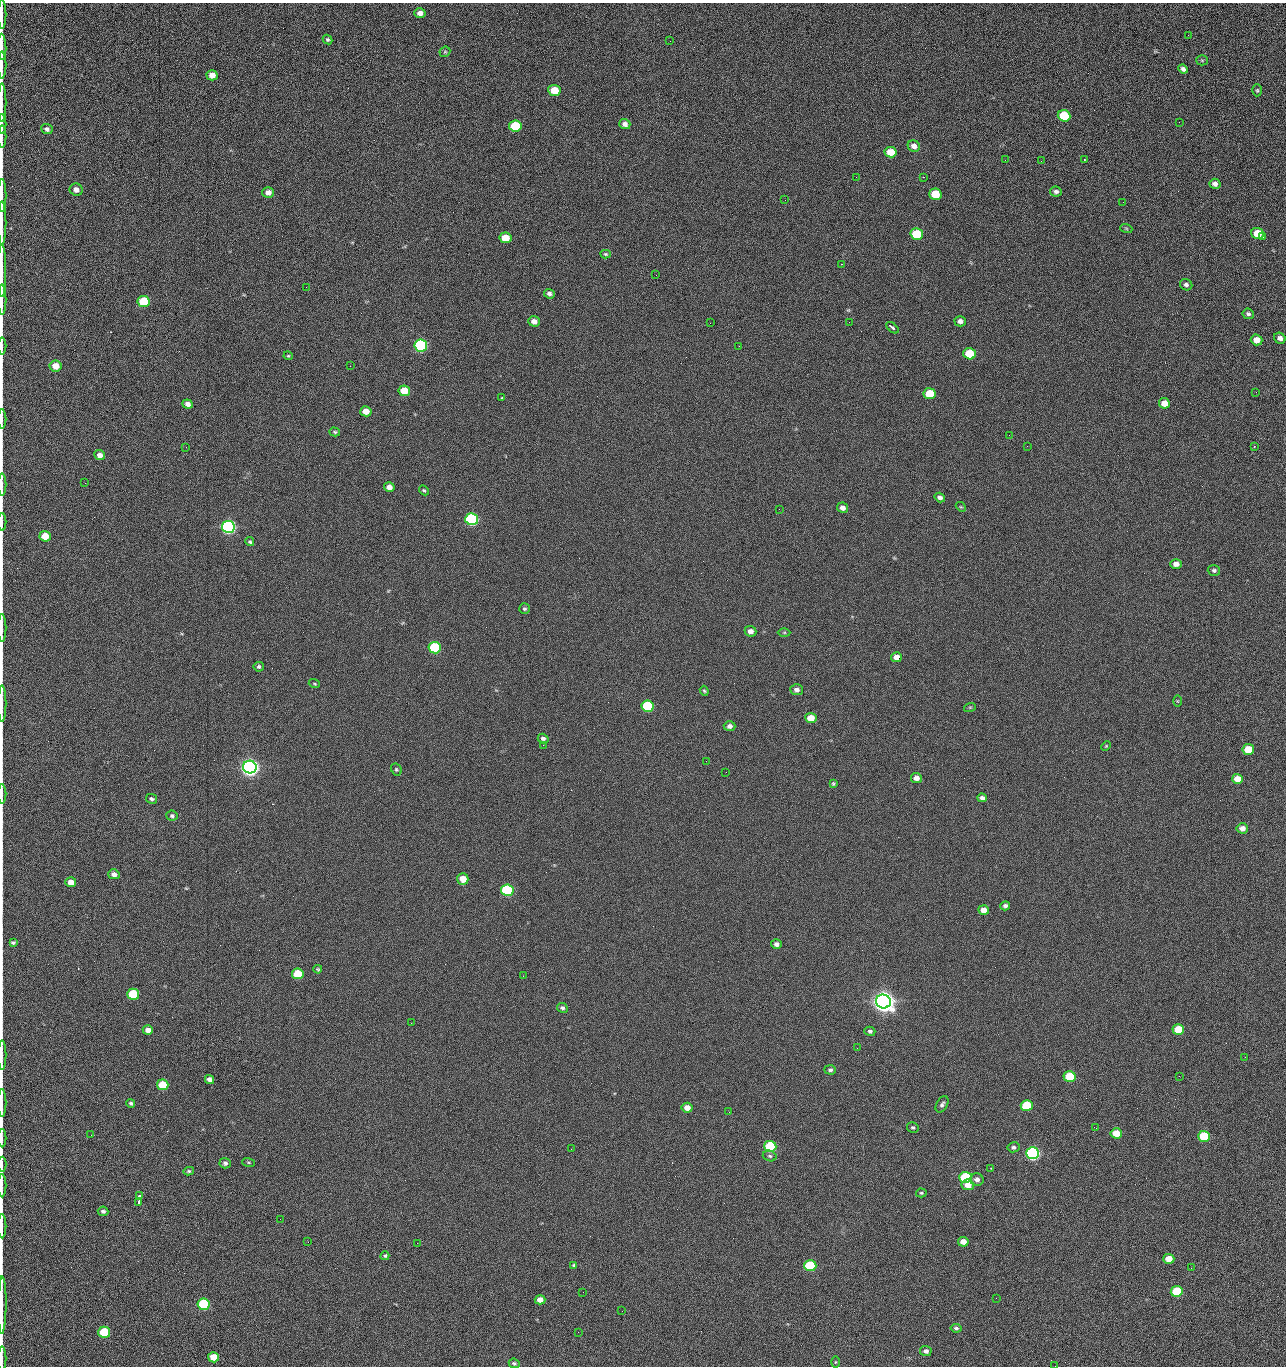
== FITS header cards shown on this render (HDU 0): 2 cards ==
NAXIS1  =                 1284 /fastest changing axis
NAXIS2  =                 1364 /next to fastest changing axis

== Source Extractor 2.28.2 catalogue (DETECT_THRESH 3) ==
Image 1284 x 1364 px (HDU 0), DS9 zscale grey, 1 PNG px = 1 image px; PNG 1288 x 1368 px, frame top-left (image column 1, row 1364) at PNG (2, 3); each listed source drawn as its Kron ellipse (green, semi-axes under 4 px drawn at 4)
Background 126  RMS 15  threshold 43.6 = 3 sigma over >= 5 px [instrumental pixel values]
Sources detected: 209; all 209 listed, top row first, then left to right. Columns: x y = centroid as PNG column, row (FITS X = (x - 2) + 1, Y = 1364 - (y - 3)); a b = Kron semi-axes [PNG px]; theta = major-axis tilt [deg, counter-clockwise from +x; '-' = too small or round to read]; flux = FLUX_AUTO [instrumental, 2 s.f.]
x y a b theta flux
420 13 5 4 - 4.8e+03
2 15 14 2 90 2.6e+03
1188 35 3 2 - 1.6e+03
328 39 5 4 - 1.6e+03
670 41 2 2 - 2.3e+03
2 47 13 2 -88 2.7e+03
445 52 6 5 - 1.4e+03
1202 60 5 5 - 1.4e+03
2 65 13 2 90 2.6e+03
1183 69 5 4 - 2.9e+03
212 75 5 5 - 8.5e+03
554 90 6 5 - 2.3e+04
1257 90 6 5 - 1.5e+03
2 103 19 2 90 3.4e+03
1064 116 6 5 - 4.3e+04
1179 122 2 2 - 1.2e+03
2 124 10 2 90 1.8e+03
625 124 6 5 - 3.6e+03
515 126 6 5 - 5.3e+04
47 129 6 5 - 2.7e+03
2 137 11 2 90 1.9e+03
914 146 6 5 - 6.3e+03
891 152 6 5 - 1.6e+04
1084 159 2 2 - 6.3e+02
1005 160 2 2 - 1.5e+03
1041 161 2 2 - 1.9e+03
856 177 2 2 - 2.4e+03
923 177 2 2 - 3.1e+04
1215 184 5 5 - 3.7e+03
76 190 6 6 - 5.2e+03
268 192 6 5 - 5.7e+03
1056 192 6 5 - 2.8e+03
935 194 6 5 - 2.8e+04
2 196 16 2 90 2.9e+03
785 200 2 2 - 5.8e+02
1123 202 3 2 - 7.7e+02
2 223 22 2 90 3.8e+03
1126 228 6 4 -19 1.2e+03
1257 233 6 5 - 2.4e+04
917 234 6 5 - 4.1e+04
1263 237 2 2 - 1.0e+03
505 238 6 5 - 1.9e+04
605 254 5 4 - 1.5e+03
841 264 2 2 - 2.7e+04
2 271 26 2 -90 4.4e+03
656 275 2 2 - 5.9e+02
1186 285 6 5 - 2.8e+03
306 287 2 2 - 7.0e+02
549 294 5 4 - 3.0e+03
2 300 15 2 90 2.5e+03
144 301 6 5 - 5.1e+04
1248 314 6 5 - 2.3e+03
534 321 6 5 - 5.0e+03
960 321 6 5 - 3.8e+03
849 322 2 2 - 8.5e+02
710 323 2 2 - 3.6e+03
892 328 7 3 -40 3.0e+03
1280 338 6 5 - 4.5e+03
1257 340 6 5 - 1.0e+04
421 345 6 6 - 1.6e+05
2 346 8 2 90 1.3e+03
739 346 2 2 - 6.0e+02
969 354 6 5 - 3.9e+04
288 356 4 4 - 1.1e+03
56 366 6 5 - 1.1e+04
350 366 2 2 - 2.5e+03
404 391 6 5 - 1.9e+04
1256 392 3 2 - 1.6e+03
930 394 6 5 - 3.2e+04
502 398 3 3 - 2.5e+03
1164 403 5 5 - 9.7e+03
188 404 5 4 - 4.6e+03
366 411 5 5 - 9.1e+03
2 419 10 2 90 1.4e+03
335 432 5 4 - 1.4e+03
1009 435 2 2 - 1.3e+03
1027 446 2 2 - 4.8e+02
186 447 2 2 - 2.9e+03
1254 447 4 2 - 5.6e+02
100 455 5 5 - 5.4e+03
85 483 3 2 - 1.0e+03
2 484 11 2 90 1.6e+03
389 487 5 5 - 5.2e+03
424 490 5 4 - 1.3e+03
940 497 5 4 - 3.0e+03
961 507 5 4 - 9.9e+02
842 508 6 5 - 4.8e+03
779 509 2 2 - 5.1e+02
472 519 6 6 - 1.9e+05
2 522 9 2 90 1.3e+03
228 527 6 6 - 3.2e+05
45 536 5 5 - 1.9e+04
250 542 4 4 - 1.4e+03
1176 564 5 5 - 5.4e+03
1214 570 6 5 - 2.2e+03
524 609 5 5 - 1.7e+03
2 628 14 2 90 2.2e+03
751 631 6 5 - 5.4e+03
784 632 6 4 0 1.2e+03
435 648 6 5 - 8.9e+04
896 657 5 5 - 6.7e+03
259 667 5 4 - 1.9e+03
314 684 6 3 -19 1.1e+03
796 690 6 5 - 4.1e+03
704 691 5 4 - 1.2e+03
1177 701 6 4 -89 9.6e+02
2 704 18 2 90 2.9e+03
648 706 6 5 - 7.6e+04
970 707 6 3 18 1.0e+03
811 718 5 5 - 1.4e+04
730 726 6 5 - 3.7e+03
543 739 5 4 - 2.6e+03
543 745 2 2 - 3.6e+03
1106 746 5 3 - 9.3e+02
1248 749 6 5 - 2.6e+04
706 761 2 2 - 2.2e+03
250 767 7 6 - 7.2e+05
396 769 6 5 - 1.5e+03
726 772 2 2 - 2.5e+03
916 778 5 5 - 6.0e+03
1238 779 5 5 - 1.3e+04
833 783 4 4 - 1.2e+03
2 794 10 2 90 1.5e+03
982 798 4 4 - 3.6e+03
151 799 6 4 -28 1.8e+03
172 816 6 5 - 2.0e+03
1242 828 5 5 - 5.9e+03
114 874 5 5 - 5.4e+03
463 879 6 5 - 1.3e+04
71 882 5 5 - 9.5e+03
507 890 6 5 - 1.2e+05
1005 906 5 4 - 2.7e+03
984 910 5 5 - 9.0e+03
13 943 4 3 - 1.6e+03
776 944 5 5 - 3.4e+03
318 969 4 3 - 1.1e+03
298 974 6 5 - 3.3e+04
523 976 2 2 - 2.1e+03
133 994 6 5 - 5.2e+04
883 1001 7 7 - 1.2e+06
562 1008 5 4 - 2.0e+03
411 1023 2 2 - 5.5e+03
1178 1029 6 5 - 2.8e+04
148 1030 5 4 - 6.2e+03
870 1031 5 4 - 2.1e+03
857 1048 2 2 - 1.4e+03
2 1055 15 2 90 2.5e+03
1245 1057 2 2 - 2.0e+03
830 1070 6 4 -3 2.2e+03
1179 1076 2 2 - 2.8e+03
1069 1077 6 5 - 4.7e+04
209 1079 5 4 - 4.9e+03
163 1085 6 5 - 3.0e+04
2 1103 14 2 90 2.5e+03
131 1103 4 4 - 1.8e+03
942 1104 9 5 61 2.8e+03
1027 1106 6 5 - 4.3e+04
687 1108 5 5 - 8.6e+03
729 1112 2 2 - 9.5e+02
913 1127 6 5 - 1.8e+03
1096 1128 2 2 - 4.2e+02
1116 1133 5 5 - 1.7e+04
91 1135 2 2 - 2.3e+03
1204 1136 6 5 - 5.7e+04
2 1138 9 2 90 1.6e+03
770 1146 6 5 - 7.8e+04
1013 1147 6 5 - 2.3e+03
571 1149 3 2 - 9.8e+02
1033 1153 6 6 - 2.8e+05
770 1156 7 5 -15 2.1e+03
248 1162 6 3 -19 1.1e+03
225 1163 5 5 - 2.6e+03
2 1164 7 2 90 1.2e+03
991 1168 3 2 - 9.2e+02
189 1171 5 4 - 1.6e+03
965 1177 6 5 - 8.4e+04
977 1180 6 6 - 4.0e+03
968 1185 6 5 - 9.9e+03
2 1186 11 2 90 1.9e+03
921 1193 5 4 - 1.4e+03
139 1196 3 3 - 2.1e+03
139 1202 4 3 - 5.2e+03
103 1211 5 4 - 2.6e+03
280 1219 2 2 - 2.0e+03
2 1226 12 2 90 2.2e+03
308 1242 2 2 - 2.0e+03
963 1242 5 4 - 8.5e+03
417 1243 2 2 - 5.3e+03
385 1256 4 4 - 1.4e+03
1169 1259 5 5 - 1.3e+04
574 1265 4 4 - 1.5e+03
810 1266 6 5 - 7.9e+04
1191 1268 2 2 - 4.5e+02
1177 1291 6 5 - 4.6e+04
583 1292 2 2 - 4.1e+02
996 1298 2 2 - 2.8e+03
540 1300 5 4 - 7.3e+03
204 1304 6 5 - 9.9e+04
2 1305 28 2 89 5.8e+03
622 1311 3 2 - 7.3e+02
956 1328 5 4 - 2.1e+03
104 1332 6 5 - 5.3e+04
578 1332 2 2 - 3.6e+03
926 1351 6 5 - 3.4e+03
213 1357 5 5 - 1.8e+04
2 1359 12 2 90 1.5e+03
835 1362 5 4 - 1.0e+03
514 1363 5 4 - 1.8e+03
1055 1366 2 2 - 2.0e+03
At the frame edge (FLAGS 8, measured only in part): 26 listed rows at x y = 2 15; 2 47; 2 65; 2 103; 2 124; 2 137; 2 196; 2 223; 2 271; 2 300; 2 346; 2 419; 2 484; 2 522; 2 628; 2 704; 2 794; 2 1055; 2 1103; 2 1138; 2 1164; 2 1186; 2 1226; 2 1305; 2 1359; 1055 1366

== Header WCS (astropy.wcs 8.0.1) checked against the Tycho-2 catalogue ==
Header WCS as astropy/WCSLIB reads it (CRVAL/CRPIX/CD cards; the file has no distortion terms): RA---TAN/DEC--TAN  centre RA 15:41:40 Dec +51:59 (235.42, +51.99 deg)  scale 1.26 arcsec/px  FOV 26.9' x 28.5'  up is +92 deg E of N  parity flipped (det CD > 0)
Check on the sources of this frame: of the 60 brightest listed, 10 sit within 2.0 arcsec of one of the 12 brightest Tycho-2 stars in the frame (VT <= 12.29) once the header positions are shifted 0.34 arcsec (0.10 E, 0.32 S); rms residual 1.00 arcsec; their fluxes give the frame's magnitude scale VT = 24.49 - 2.5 log10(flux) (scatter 0.26 mag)
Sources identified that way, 10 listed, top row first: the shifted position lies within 2.0 arcsec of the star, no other Tycho-2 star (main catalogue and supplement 1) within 4.0 arcsec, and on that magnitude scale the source's flux lands within +1.5 / -3 mag of the star's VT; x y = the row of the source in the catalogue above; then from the Tycho-2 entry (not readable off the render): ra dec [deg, ICRS J2000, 3 dp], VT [Tycho-2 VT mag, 2 dp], TYC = Tycho-2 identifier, HIP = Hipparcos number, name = IAU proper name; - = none
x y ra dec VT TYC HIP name
421 345 235.614 +52.064 11.61 3489-1132-1 - -
472 519 235.514 +52.049 11.19 3489-1407-1 - -
228 527 235.515 +52.133 11.12 3489-1380-1 - -
250 767 235.378 +52.130 9.31 3489-1322-1 76850 -
507 890 235.303 +52.042 11.52 3489-958-1 - -
883 1001 235.232 +51.912 9.59 3489-824-1 - -
1033 1153 235.143 +51.862 10.97 3489-1016-1 - -
965 1177 235.131 +51.886 12.29 3489-908-1 - -
810 1266 235.084 +51.941 11.45 3489-1346-1 - -
204 1304 235.075 +52.152 11.74 3489-912-1 - -